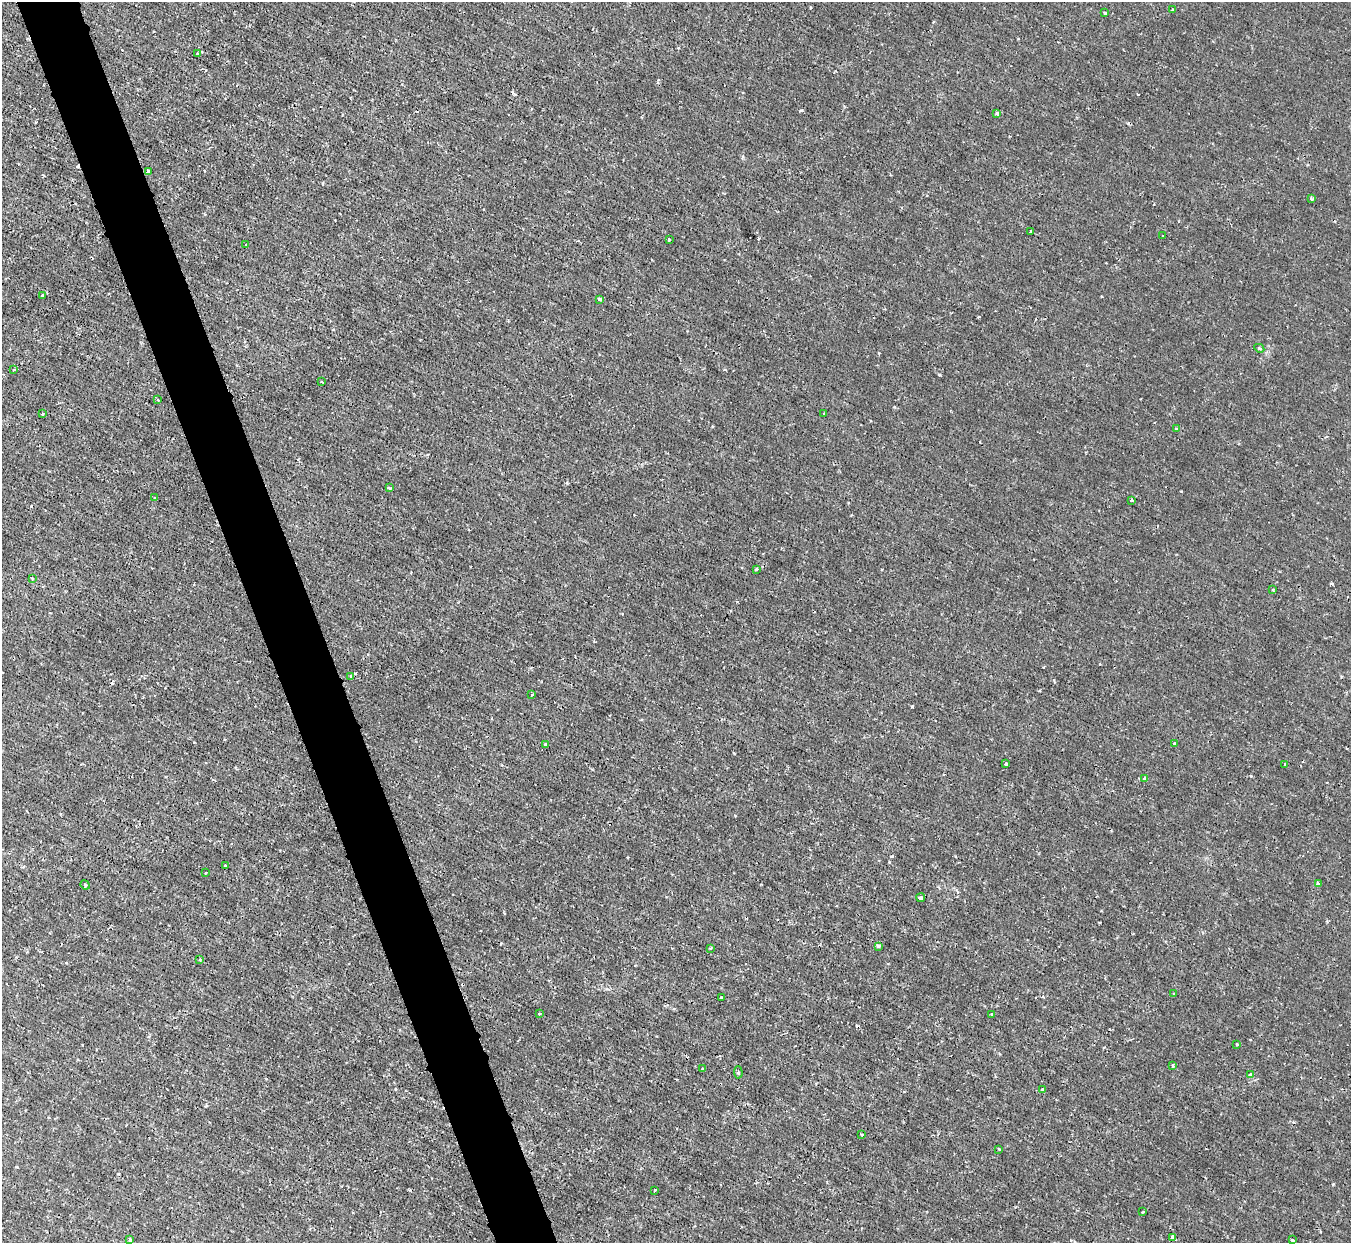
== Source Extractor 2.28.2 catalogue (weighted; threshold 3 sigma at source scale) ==
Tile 11 of 4 x 4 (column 3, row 3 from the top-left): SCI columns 2700-4048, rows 1390-2630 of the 5398 x 5387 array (HDU 1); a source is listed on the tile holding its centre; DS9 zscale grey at full resolution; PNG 1353 x 1245 px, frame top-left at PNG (2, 2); each listed source drawn as its Kron ellipse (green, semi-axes under 4 px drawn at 4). Shown black and unused: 5% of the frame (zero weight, under 2 of 3 exposures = <1% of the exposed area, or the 3 px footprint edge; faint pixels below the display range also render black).
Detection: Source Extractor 2.28.2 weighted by HDU 2 'WHT'; one run over the whole footprint, this tile lists its part. Background 0.0019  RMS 0.0015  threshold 0.00653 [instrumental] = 3 sigma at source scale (4.5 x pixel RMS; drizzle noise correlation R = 1.50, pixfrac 1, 0.05/0.05 arcsec/px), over >= 5 px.
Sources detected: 61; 4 cosmic-ray / hot-pixel residue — neither listed nor drawn; the other 57 listed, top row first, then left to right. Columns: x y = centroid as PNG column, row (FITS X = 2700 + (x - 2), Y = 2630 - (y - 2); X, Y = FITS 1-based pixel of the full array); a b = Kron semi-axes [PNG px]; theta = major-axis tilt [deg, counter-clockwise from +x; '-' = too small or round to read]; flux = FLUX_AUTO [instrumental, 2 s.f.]
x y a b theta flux
1173 10 4 3 - 0.14
1105 13 3 3 - 0.16
197 54 3 3 - 0.14
997 113 3 3 - 0.36
148 171 3 3 - 0.34
1311 199 4 3 - 0.26
1031 231 3 2 - 0.12
1163 236 3 2 - 0.11
669 240 3 3 - 0.58
246 244 3 2 - 0.22
43 295 4 3 - 0.22
599 299 3 3 - 0.44
1259 348 5 4 - 0.24
14 370 3 2 - 0.13
322 382 3 2 - 0.2
158 400 4 2 - 0.11
824 413 3 2 - 0.091
43 414 4 2 - 0.12
1177 429 4 4 - 0.23
389 488 4 3 - 0.33
155 498 4 3 - 0.17
1132 500 3 3 - 0.23
756 569 3 2 - 0.18
32 578 4 2 - 0.14
1273 590 3 2 - 0.18
351 677 3 3 - 0.77
532 695 3 2 - 0.15
1174 744 3 3 - 0.18
546 745 3 3 - 0.26
1006 764 3 3 - 0.74
1284 764 3 2 - 0.11
1145 779 4 3 - 0.25
225 866 4 3 - 0.12
205 873 3 2 - 0.14
1318 883 3 3 - 0.44
85 885 5 4 - 0.18
921 898 4 3 - 0.52
878 946 3 3 - 0.39
710 948 4 3 - 0.18
200 960 4 3 - 0.19
1173 994 3 3 - 0.15
721 998 3 3 - 0.33
539 1014 3 3 - 0.17
992 1015 3 3 - 0.28
1237 1044 3 3 - 0.36
1173 1065 4 3 - 0.22
702 1068 3 2 - 0.21
738 1072 6 3 -87 0.18
1250 1074 4 4 - 0.46
1043 1089 4 3 - 0.18
862 1135 3 2 - 0.1
999 1149 3 3 - 0.19
655 1190 3 3 - 0.28
1143 1212 3 2 - 0.16
1173 1237 4 3 - 1
130 1240 4 3 - 0.29
1292 1240 4 3 - 0.23
Unlisted compact peaks at least as high as the median listed source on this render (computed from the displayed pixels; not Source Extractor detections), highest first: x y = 912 706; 1333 1184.